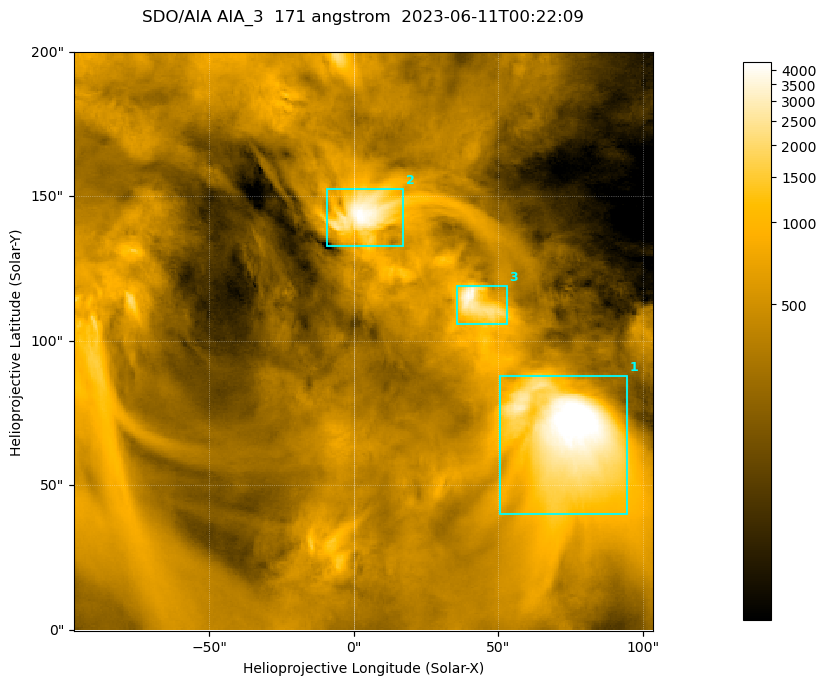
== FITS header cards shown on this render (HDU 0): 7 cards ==
TELESCOP= 'SDO/AIA '
INSTRUME= 'AIA_3   '
WAVELNTH=                  171
WAVEUNIT= 'angstrom'
DATE-OBS= '2023-06-11T00:22:09.350'
CTYPE1  = 'HPLN-TAN'
CTYPE2  = 'HPLT-TAN'

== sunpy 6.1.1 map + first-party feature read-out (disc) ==
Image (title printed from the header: SDO/AIA AIA_3  171 angstrom  2023-06-11T00:22:09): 334 x 334 px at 0.599 arcsec/px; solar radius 945 arcsec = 1577 px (partial field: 1.4% of the solar disc is inside the frame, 100% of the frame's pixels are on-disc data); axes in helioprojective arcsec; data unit not stated in the header (colour bar unlabelled)
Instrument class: DISC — disc imager (sunpy class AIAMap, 171 A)
Bright regions (active regions / flare kernels): reference = the on-disc median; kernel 3 px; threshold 5 sigma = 1071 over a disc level ~358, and >= 1.15x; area >= 111 px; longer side >= 4 px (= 2.4 arcsec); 3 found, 3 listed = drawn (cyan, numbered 1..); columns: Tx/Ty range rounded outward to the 2 arcsec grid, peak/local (2 s.f.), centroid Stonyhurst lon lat
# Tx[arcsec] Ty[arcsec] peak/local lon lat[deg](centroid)
1 50..96 40..88 15 +4 +4
2 -10..18 132..154 12 +0 +9
3 34..54 106..120 11 +3 +7